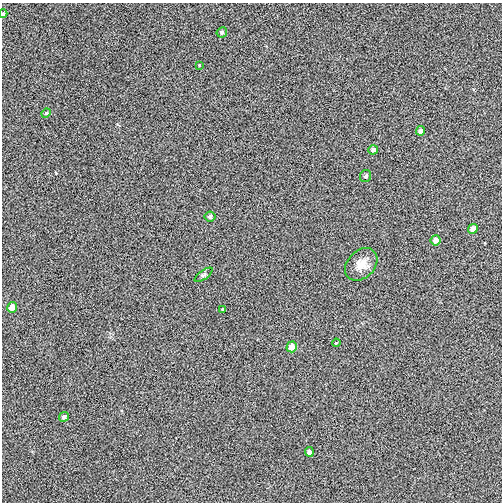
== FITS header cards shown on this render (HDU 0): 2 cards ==
NAXIS1  =                  500
NAXIS2  =                  500

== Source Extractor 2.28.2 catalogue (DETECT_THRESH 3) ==
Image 500 x 500 px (HDU 0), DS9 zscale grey, 1 PNG px = 1 image px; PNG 504 x 504 px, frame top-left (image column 1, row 500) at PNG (2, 3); each listed source drawn as its Kron ellipse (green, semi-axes under 4 px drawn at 4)
Background -5.31e-04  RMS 0.029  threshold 0.087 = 3 sigma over >= 5 px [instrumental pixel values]
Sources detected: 18; all 18 listed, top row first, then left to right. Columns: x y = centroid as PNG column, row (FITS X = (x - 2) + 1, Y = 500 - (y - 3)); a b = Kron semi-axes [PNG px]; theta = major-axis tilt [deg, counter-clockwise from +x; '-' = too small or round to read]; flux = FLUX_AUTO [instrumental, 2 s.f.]
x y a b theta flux
3 14 4 3 - 2.9
222 32 5 5 - 3.9
199 65 3 3 - 1.5
46 113 5 4 - 2.1
420 131 5 4 - 5.9
373 150 5 4 - 5.8
365 176 6 5 - 3.8
210 217 5 5 - 5.2
473 229 5 4 - 16
435 240 5 5 - 12
361 264 18 13 46 23
204 275 10 4 36 4
12 307 5 5 - 15
223 309 3 3 - 2.2
336 343 4 3 - 1.8
292 347 5 5 - 16
64 417 5 4 - 5.9
309 452 5 4 - 5.2
At the frame edge (FLAGS 8, measured only in part): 1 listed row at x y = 3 14